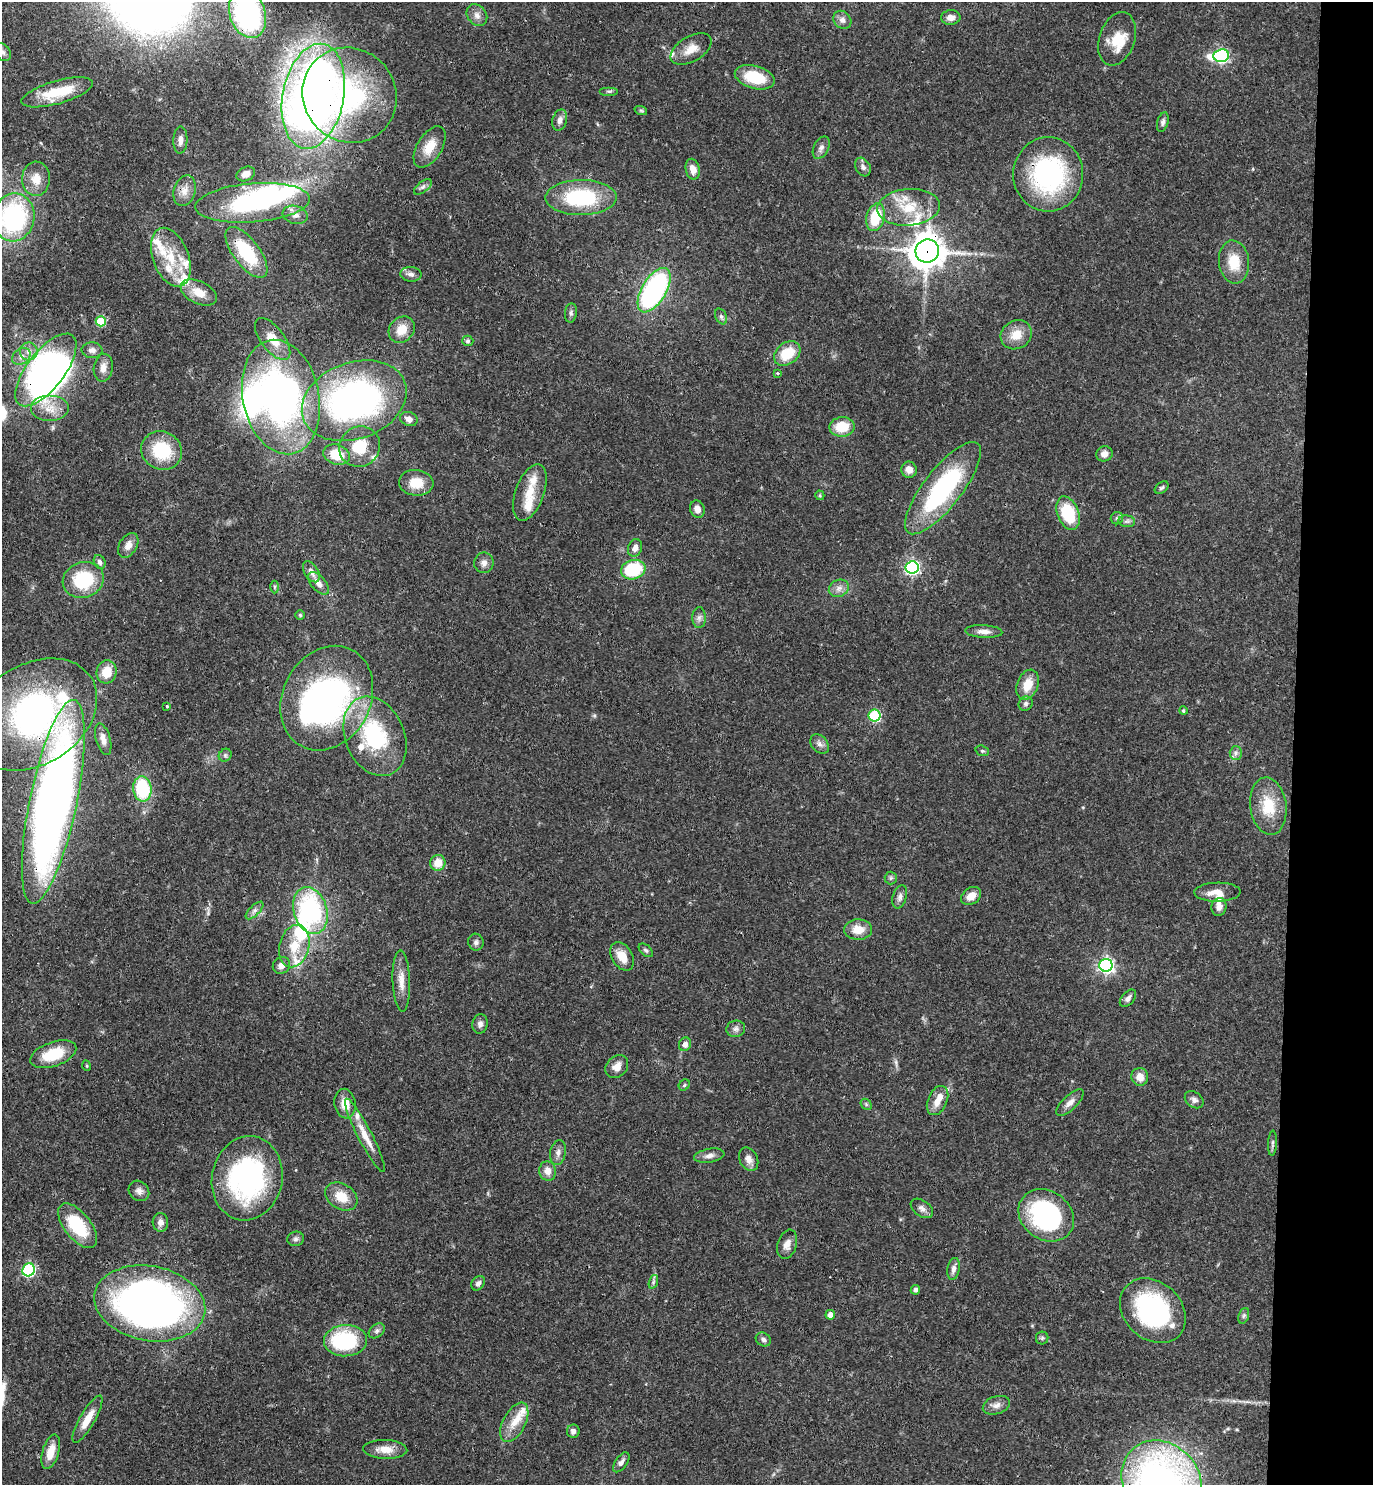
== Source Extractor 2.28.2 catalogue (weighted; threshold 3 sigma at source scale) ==
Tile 6 of 3 x 3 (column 3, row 2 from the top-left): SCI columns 3011-4381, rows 1503-2985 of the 4601 x 4479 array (HDU 1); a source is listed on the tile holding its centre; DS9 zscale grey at full resolution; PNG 1375 x 1487 px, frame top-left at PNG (2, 2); each listed source drawn as its Kron ellipse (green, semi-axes under 4 px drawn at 4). Shown black and unused: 6% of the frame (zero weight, under 3 of 4 exposures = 6% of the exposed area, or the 3 px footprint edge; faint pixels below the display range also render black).
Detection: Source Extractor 2.28.2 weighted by HDU 2 'WHT'; one run over the whole footprint, this tile lists its part. Background 0.0595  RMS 0.0031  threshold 0.014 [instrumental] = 3 sigma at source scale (4.5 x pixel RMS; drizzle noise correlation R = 1.50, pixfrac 1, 0.05/0.05 arcsec/px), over >= 5 px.
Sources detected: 195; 8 inside a brighter object's white glare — neither listed nor drawn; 18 inside a brighter listed object's ellipse — not listed separately; the other 169 listed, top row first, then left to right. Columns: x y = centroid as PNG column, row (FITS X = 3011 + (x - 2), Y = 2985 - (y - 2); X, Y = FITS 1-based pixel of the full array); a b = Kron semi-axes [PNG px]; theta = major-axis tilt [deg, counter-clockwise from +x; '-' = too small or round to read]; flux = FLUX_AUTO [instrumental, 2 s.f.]
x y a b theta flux
248 13 25 18 -71 50
477 15 12 9 -50 1.9
951 17 9 7 4 1.8
842 20 10 8 -47 1.5
1117 39 27 17 72 8.5
691 49 22 12 31 4.2
3 52 9 7 -50 1.1
1221 56 8 6 7 65
755 77 20 11 -16 11
609 91 9 4 0 0.58
57 92 37 11 16 12
350 95 49 46 -49 46
313 96 53 30 79 310
641 111 6 4 -20 0.5
560 120 11 7 75 1.7
1163 122 10 5 75 0.97
180 140 13 7 88 1.7
430 147 23 12 58 6
821 148 12 7 63 1.3
863 167 10 7 -59 1.3
693 169 10 7 -78 2.9
246 174 9 7 26 2.6
1048 174 37 35 88 49
36 179 17 14 88 4.3
423 187 10 5 38 1
185 191 16 11 73 3.1
581 198 35 17 0 27
253 203 57 19 5 45
908 207 31 18 5 11
295 215 13 9 -16 2.1
14 217 24 20 80 42
875 217 14 9 76 11
927 251 12 11 - 560
246 252 30 13 -53 19
171 257 31 18 -69 12
1234 262 21 15 -83 7.5
411 274 10 7 -5 1.3
654 290 25 12 59 67
199 292 19 11 -25 4.9
571 313 9 6 84 0.9
721 316 8 5 -64 0.87
101 321 5 5 - 15
402 330 14 12 45 4.9
1016 335 16 14 33 5.2
273 339 25 11 -53 5.4
468 341 5 5 - 0.59
92 350 10 7 -4 1.5
29 351 9 8 - 2
787 353 14 10 38 8.5
21 356 10 7 35 1.7
103 368 14 9 81 2.3
46 370 43 18 52 110
778 373 3 3 - 0.68
281 397 58 38 -78 110
354 401 54 38 20 110
50 409 19 13 0 5.2
409 419 9 7 -20 1.9
842 427 12 10 7 7.5
360 447 21 20 - 10
162 451 21 19 -28 15
1104 454 8 7 - 1.8
337 455 13 10 -18 7.6
909 470 8 7 - 2.3
416 483 17 13 -5 6.2
943 488 56 19 52 44
1162 488 8 5 38 0.61
530 492 29 14 70 6.5
820 495 5 4 - 0.38
697 509 9 7 -72 2.2
1068 513 17 10 -69 15
1117 518 6 6 - 0.72
1127 521 8 5 -7 0.88
128 545 13 8 59 2.4
635 548 9 7 70 1.7
100 562 7 5 -67 1.1
484 563 10 9 - 1.7
912 567 6 6 - 77
633 570 12 9 18 17
311 572 11 7 -58 2.2
83 580 21 17 19 18
318 583 13 7 -49 2.4
274 587 6 4 89 0.49
839 588 10 8 26 1.8
300 615 5 4 - 0.46
699 618 10 7 89 1.2
984 631 18 6 -3 2.1
107 672 11 10 - 5.9
1028 685 15 10 68 5.5
327 698 54 44 62 83
1026 704 7 6 - 0.91
167 706 3 3 - 0.77
1183 711 4 4 - 0.47
33 714 69 50 33 92
875 715 6 6 - 31
375 736 41 29 -67 31
103 739 16 7 -75 2.3
820 744 11 8 -49 1.4
982 751 7 5 -19 0.54
1236 753 6 6 - 0.94
225 755 7 6 - 0.74
142 789 12 9 -84 18
53 802 104 23 78 330
1268 806 29 18 -82 11
438 863 8 7 - 4.2
891 878 6 6 - 0.67
1217 892 23 9 1 4.1
971 896 11 8 36 3.3
900 897 12 7 72 1.4
1219 907 9 7 77 1.8
255 910 11 5 45 1.2
310 910 24 16 -73 39
858 929 14 10 -2 4.3
476 942 8 8 - 1
294 946 21 15 76 7.9
646 950 8 5 -44 0.69
622 956 15 10 -59 4.8
281 965 9 8 - 2
1106 965 6 6 - 98
401 981 30 8 -88 3.9
1128 998 10 6 49 1.2
480 1024 10 7 81 1.3
736 1029 9 8 - 1.2
685 1044 7 6 - 1.6
53 1054 24 12 19 11
87 1066 5 3 - 0.32
617 1067 13 10 47 2.9
1140 1077 9 8 - 3.1
684 1085 6 5 - 0.53
1194 1100 10 7 -36 1.2
938 1101 15 9 66 3.6
1070 1103 18 7 43 2
345 1104 15 10 -80 4
866 1104 6 4 -47 0.48
365 1135 41 7 -63 5
1272 1143 12 4 87 0.76
558 1153 12 8 80 1.5
709 1156 15 6 10 1.7
749 1159 12 9 -62 2.1
548 1171 10 8 -83 2.6
247 1178 42 35 78 56
139 1191 11 9 -44 1.6
341 1197 17 12 -32 5.7
922 1208 12 8 -36 1.4
1046 1215 29 24 -36 47
160 1222 9 8 - 1.6
78 1226 26 13 -51 15
296 1239 8 7 - 0.94
787 1244 15 9 73 2.4
953 1269 11 6 80 1.4
29 1270 7 6 - 46
653 1282 7 4 71 0.69
478 1283 8 6 50 1.1
915 1290 5 4 - 0.97
150 1303 56 37 -11 180
1153 1311 36 28 -43 45
830 1315 5 4 - 2.1
1244 1316 8 5 70 0.71
377 1331 9 6 41 0.96
1042 1338 6 6 - 0.62
763 1340 8 6 -32 0.93
345 1341 21 15 3 26
996 1405 14 9 18 2.1
87 1419 27 7 60 4.8
514 1422 21 11 62 5.1
573 1431 6 6 - 1.3
385 1449 22 9 -2 4
51 1452 18 8 74 5
621 1462 11 6 54 1.4
1162 1481 43 37 -47 160
Overlapping masked pixels (flux is a lower limit): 9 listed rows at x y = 350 95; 313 96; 1048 174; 927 251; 46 370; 33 714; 53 802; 247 1178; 1162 1481
Isophote crosses this tile's border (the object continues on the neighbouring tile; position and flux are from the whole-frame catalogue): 4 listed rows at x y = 248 13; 3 52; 14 217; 1162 1481